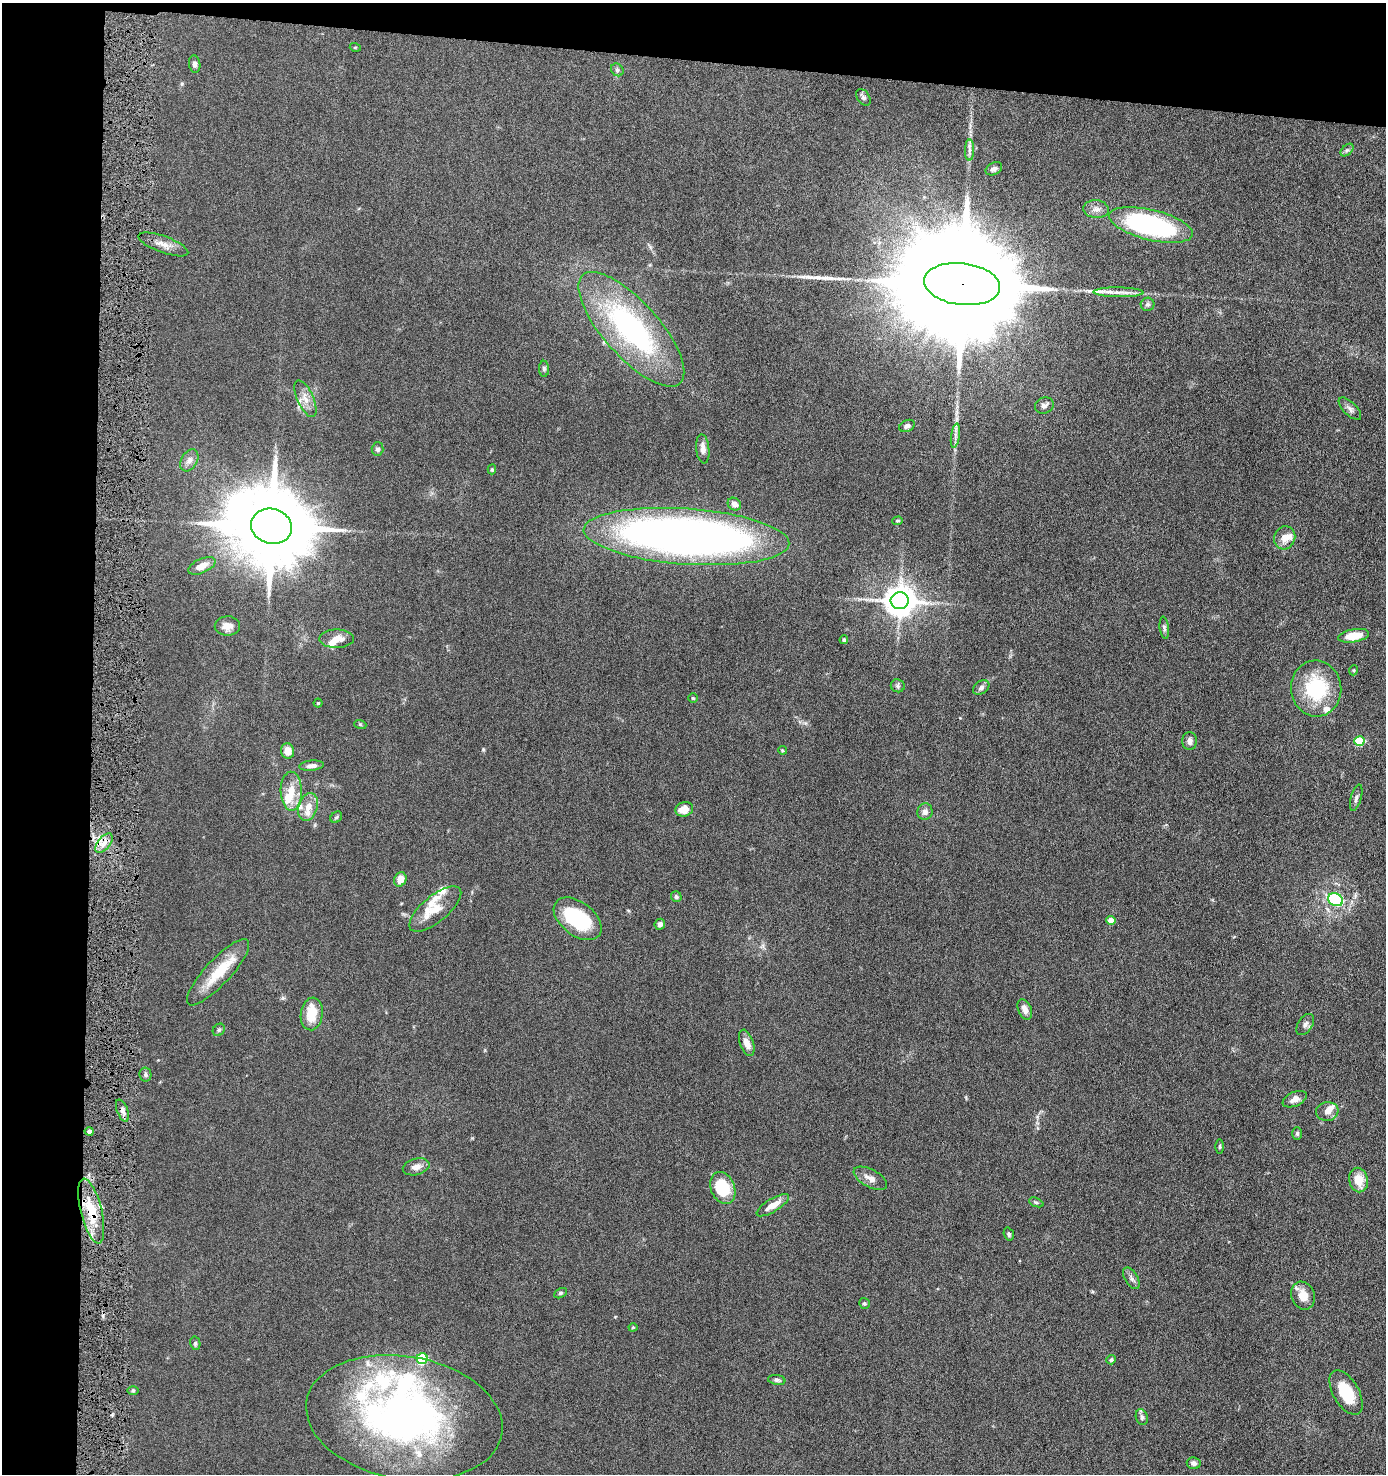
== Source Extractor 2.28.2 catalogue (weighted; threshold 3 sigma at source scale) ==
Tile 1 of 3 x 3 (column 1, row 1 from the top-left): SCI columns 111-1494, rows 2949-4420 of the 4507 x 4427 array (HDU 1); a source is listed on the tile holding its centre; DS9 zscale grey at full resolution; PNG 1388 x 1476 px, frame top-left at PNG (2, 3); each listed source drawn as its Kron ellipse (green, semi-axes under 4 px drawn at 4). Shown black and unused: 11% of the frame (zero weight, under 6 of 11 exposures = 3% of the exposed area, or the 3 px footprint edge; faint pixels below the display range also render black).
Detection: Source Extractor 2.28.2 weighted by HDU 2 'WHT'; one run over the whole footprint, this tile lists its part. Background 0.0677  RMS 0.0054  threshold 0.022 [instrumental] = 3 sigma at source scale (4.09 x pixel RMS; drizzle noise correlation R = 1.36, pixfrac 0.8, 0.05/0.05 arcsec/px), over >= 5 px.
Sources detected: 115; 1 inside a brighter object's white glare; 1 long thin detection or spike segment (spike, bleed or trail) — neither listed nor drawn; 16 inside a brighter listed object's ellipse — not listed separately; the other 97 listed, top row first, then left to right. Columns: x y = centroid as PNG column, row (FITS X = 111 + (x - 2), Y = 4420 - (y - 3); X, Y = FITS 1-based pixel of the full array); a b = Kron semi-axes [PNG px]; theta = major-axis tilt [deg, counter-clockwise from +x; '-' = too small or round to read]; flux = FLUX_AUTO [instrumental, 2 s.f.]
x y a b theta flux
355 47 5 3 - 0.45
195 64 9 5 -82 1.7
617 70 7 5 -45 1
863 97 9 6 -56 1.5
969 150 10 4 90 1.7
1347 150 8 4 43 1
994 169 9 6 28 1.6
1096 209 13 9 -6 2.9
1151 225 43 15 -14 100
163 244 26 8 -20 5.1
962 284 38 21 -7 33000
1119 292 25 5 -1 4.3
1148 304 7 6 - 1.2
631 329 73 27 -48 98
544 369 8 5 -90 1
305 399 20 8 -66 4.5
1044 406 10 7 27 2.2
1350 409 14 6 -44 1.9
907 426 8 5 26 1.6
955 436 12 4 82 1.9
378 449 6 6 - 1.3
703 449 14 6 -84 2.9
189 460 12 8 59 2.7
492 469 5 4 - 0.67
734 504 7 6 - 2.8
898 521 5 4 - 0.66
271 526 21 17 -16 7700
686 536 103 28 -4 390
1285 538 12 10 66 4.6
202 566 15 7 24 5
900 601 9 8 - 820
227 626 12 9 0 3.8
1164 628 11 4 -83 1.2
1354 636 15 6 9 9.5
337 639 17 9 1 4.8
844 640 4 4 - 0.77
1354 670 5 3 - 0.48
898 686 7 6 - 1.1
981 688 9 6 33 1.6
1316 688 28 25 -85 33
693 698 5 4 - 0.68
318 703 4 4 - 0.57
360 724 6 4 -19 0.59
1190 741 9 7 -89 2.1
1359 741 5 5 - 19
782 750 4 4 - 0.55
288 751 8 6 -78 5.7
311 766 12 5 6 2.2
291 791 19 10 -89 8.2
1356 798 14 5 74 1.7
308 807 14 9 72 5.4
684 809 9 7 16 5.6
925 812 8 7 - 2.5
336 817 6 5 - 0.74
104 843 11 6 50 3.5
400 879 7 6 - 5.1
676 897 6 5 - 1
1335 900 8 6 -26 43
435 909 32 13 40 9.3
578 919 27 16 -38 32
1111 920 4 4 - 7
660 924 6 5 - 2
218 972 43 12 47 17
1025 1009 11 6 -66 3.3
312 1014 16 11 82 11
1305 1024 12 7 56 2
219 1030 7 5 46 0.94
747 1043 14 6 -70 3.9
145 1075 7 6 - 1.2
1295 1099 13 7 25 3.3
122 1110 11 5 -69 2.2
1327 1112 11 9 9 2.9
89 1131 4 4 - 1.5
1297 1133 6 5 - 0.91
1220 1146 7 3 89 0.63
416 1167 13 8 15 3.6
870 1178 18 8 -28 4
1359 1180 12 9 -79 7.8
723 1188 17 12 -67 20
1036 1202 7 4 -22 0.86
773 1205 18 6 31 6.1
91 1211 33 10 -76 15
1009 1234 7 5 -72 0.99
1131 1278 12 6 -59 1.8
560 1293 7 4 27 0.88
1303 1296 14 11 -69 6.7
864 1303 6 5 - 0.94
633 1327 4 4 - 0.49
195 1343 7 5 -78 0.87
422 1359 5 5 - 28
1111 1360 5 4 - 0.84
777 1380 9 5 -8 1.2
133 1390 6 4 0 0.6
1346 1393 24 13 -60 16
1142 1417 8 6 -74 1.4
404 1418 99 61 -10 230
1194 1463 7 6 - 1.7
Overlapping masked pixels (flux is a lower limit): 3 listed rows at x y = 962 284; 104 843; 91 1211